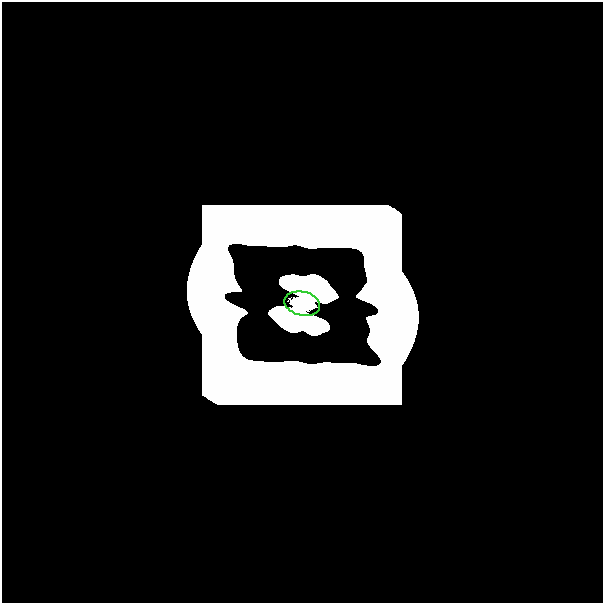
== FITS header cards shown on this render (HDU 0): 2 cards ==
NAXIS1  =                  601
NAXIS2  =                  601

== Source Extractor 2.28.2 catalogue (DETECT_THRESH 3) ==
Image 601 x 601 px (HDU 0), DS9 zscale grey, 1 PNG px = 1 image px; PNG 605 x 605 px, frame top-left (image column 1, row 601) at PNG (2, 2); each listed source drawn as its Kron ellipse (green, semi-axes under 4 px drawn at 4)
Background 0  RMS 3.9e-38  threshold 1.17e-37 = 3 sigma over >= 5 px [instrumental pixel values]
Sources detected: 6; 5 with non-positive FLUX_AUTO (blend fragments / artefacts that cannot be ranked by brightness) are neither listed nor drawn; the other 1 listed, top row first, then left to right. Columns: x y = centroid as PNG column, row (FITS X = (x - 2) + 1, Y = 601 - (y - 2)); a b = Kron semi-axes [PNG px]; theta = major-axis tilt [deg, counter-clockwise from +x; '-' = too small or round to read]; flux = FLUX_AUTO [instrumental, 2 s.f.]
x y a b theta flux
302 304 18 12 -12 13
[5 non-positive-flux detections neither listed nor drawn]